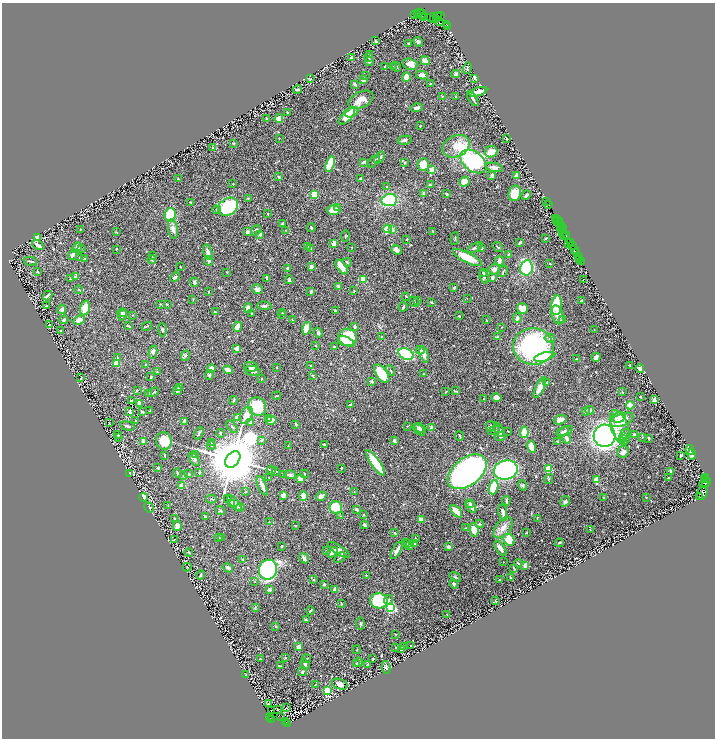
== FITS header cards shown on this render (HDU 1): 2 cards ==
NAXIS1  =                 1426
NAXIS2  =                 1472

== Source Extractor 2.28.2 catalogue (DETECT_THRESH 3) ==
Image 1426 x 1472 px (HDU 1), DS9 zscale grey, zoomed out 1/2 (1 PNG px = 2 x 2 image px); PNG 717 x 740 px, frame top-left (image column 2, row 1471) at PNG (2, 3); each listed source drawn as its Kron ellipse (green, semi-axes under 4 px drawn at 4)
Background 0.705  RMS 0.016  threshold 0.0485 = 3 sigma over >= 5 px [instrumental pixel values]
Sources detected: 694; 57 cannot appear on this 1/2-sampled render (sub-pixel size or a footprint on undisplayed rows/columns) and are neither listed nor drawn; of the other 637, the 500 brightest by FLUX_AUTO listed and drawn (137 fainter detections omitted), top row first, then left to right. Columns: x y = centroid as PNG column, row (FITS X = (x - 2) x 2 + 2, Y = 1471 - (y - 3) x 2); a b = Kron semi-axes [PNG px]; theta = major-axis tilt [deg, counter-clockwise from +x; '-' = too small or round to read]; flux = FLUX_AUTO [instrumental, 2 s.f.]
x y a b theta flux
420 12 2 1 - 58
417 14 3 2 - 170
422 14 4 2 - 810
414 15 3 2 - 91
440 15 2 1 - 280
422 17 2 1 - 140
424 17 4 1 - 140
431 17 5 1 - 120
438 17 4 3 - 580
433 19 2 1 - 610
437 20 3 1 - 800
439 22 3 3 - 400
446 24 2 1 - 100
448 26 3 1 - 65
375 41 2 2 - 3.1
418 42 5 4 - 9.5
408 43 2 2 - 2.9
369 54 3 2 - 2.5
352 57 4 2 - 8.1
368 57 3 2 - 4.4
369 61 4 2 - 5.7
425 61 5 4 - 16
410 64 7 5 -16 30
393 66 3 2 - 1.7
385 67 4 2 - 3.5
397 67 5 3 - 2.9
467 68 6 3 73 5
456 74 4 3 - 8.3
422 75 6 3 -10 14
365 76 3 3 - 2.2
406 77 5 4 - 24
474 78 4 2 - 6.2
311 79 3 2 - 1.9
363 80 3 3 - 16
355 84 4 3 - 5.7
430 84 2 2 - 5.2
297 90 4 2 - 5.5
478 92 9 3 16 39
442 96 2 2 - 1.6
456 97 2 2 - 2.5
473 99 8 2 -57 9.3
361 100 13 7 26 34
417 108 6 3 13 14
287 112 2 2 - 2.9
352 112 7 3 29 27
347 116 11 5 47 71
266 118 2 2 - 3.1
279 119 4 4 - 37
420 126 2 2 - 4.7
279 138 2 2 - 2.8
506 138 2 2 - 3
405 140 7 4 12 6.7
233 143 3 2 - 2.4
456 146 14 10 25 49
213 148 3 2 - 1.8
491 152 6 5 - 39
379 158 6 4 52 12
374 161 7 3 48 4.7
473 161 15 9 -38 770
364 162 4 2 - 9.5
404 163 4 3 - 2.8
330 164 8 4 74 110
423 165 6 6 - 42
494 167 9 4 -12 16
432 170 4 4 - 24
492 175 4 3 - 9.8
517 175 4 3 - 16
279 177 4 3 - 4
178 179 3 3 - 2.9
360 179 4 3 - 4.3
464 182 5 5 - 35
233 184 2 2 - 2.9
430 185 3 2 - 3.1
387 186 2 2 - 2.7
424 193 3 2 - 8.9
515 193 8 6 78 57
314 194 4 3 - 84
447 194 3 2 - 5.1
526 195 5 3 - 7.2
248 198 3 3 - 3.2
389 200 8 6 7 190
547 201 2 1 - 81
191 202 4 2 - 1.9
549 205 4 2 - 230
228 207 11 8 36 250
338 208 4 3 - 19
217 210 4 3 - 3.2
334 210 7 4 0 53
268 214 2 2 - 2.3
170 215 7 5 79 99
556 218 2 1 - 43
557 220 2 1 - 110
558 222 5 1 - 66
283 223 2 2 - 6.6
559 224 4 1 - 170
560 225 2 1 - 160
311 228 4 3 - 3.7
560 228 2 1 - 64
562 228 3 1 - 330
80 229 4 2 - 1.7
173 229 10 5 -80 16
388 229 4 4 - 94
256 230 5 3 - 7
286 230 3 2 - 1.7
392 230 2 2 - 27
433 231 3 2 - 1.6
561 231 3 2 - 310
117 232 3 2 - 1.7
247 232 3 3 - 9.1
562 232 3 1 - 100
260 234 4 3 - 8.8
564 235 4 2 - 270
345 236 6 2 86 2.6
567 236 2 1 - 89
38 238 3 3 - 43
546 238 3 2 - 2.8
406 239 2 2 - 2
455 239 6 2 84 2.7
520 242 3 2 - 5.4
571 243 3 1 - 150
334 244 3 2 - 34
569 244 3 1 - 45
38 245 6 2 -37 20
308 246 3 2 - 1.6
572 246 2 1 - 48
352 247 2 2 - 1.8
498 247 5 2 - 3.4
77 248 6 4 61 17
81 248 3 2 - 2
311 248 3 3 - 2.4
475 248 8 3 28 10
481 248 4 3 - 6
116 249 2 2 - 2.4
396 250 5 4 - 15
574 250 4 1 - 110
208 252 8 3 -73 16
576 252 3 1 - 100
73 255 6 4 57 11
509 255 3 2 - 4.6
152 256 3 2 - 2.1
578 256 4 1 - 130
80 258 3 2 - 2.8
467 258 16 5 -27 82
84 259 2 2 - 1.7
152 259 4 3 - 4.6
579 260 2 1 - 37
30 261 7 2 -13 4.1
209 261 5 4 - 7.7
500 261 4 3 - 18
581 261 2 1 - 110
347 262 4 2 - 2.5
550 264 2 2 - 2.4
311 266 2 2 - 34
180 267 2 1 - 1.8
342 267 8 3 -54 40
526 268 8 6 80 220
288 269 3 2 - 11
494 269 5 5 - 14
503 271 6 2 58 2.8
37 272 2 2 - 3.9
227 272 3 2 - 2.2
483 273 3 2 - 3.3
76 277 3 3 - 17
175 277 5 3 - 8.6
484 277 7 3 -70 4.5
70 278 2 2 - 1.6
267 278 4 2 - 3.9
492 278 4 2 - 7.1
363 279 4 3 - 52
583 279 2 1 - 1.6
289 280 4 3 - 6.7
194 282 4 3 - 5.7
338 286 3 2 - 8.2
454 288 3 3 - 3.7
257 289 5 5 - 10
79 290 4 3 - 3.2
311 291 2 2 - 8
354 291 3 2 - 1.7
209 292 3 1 - 2.2
48 296 5 2 - 12
406 296 4 2 - 2.6
467 299 3 2 - 1.6
193 300 3 2 - 1.7
418 300 3 2 - 1.6
581 301 3 2 - 5.6
414 302 5 3 - 3.8
432 303 3 2 - 3.2
160 304 3 2 - 2.2
167 304 3 3 - 2.7
557 305 10 5 84 86
46 306 3 3 - 2.7
264 306 7 3 -3 8.1
403 307 4 2 - 7.6
85 308 7 4 77 61
248 308 5 4 - 23
522 308 5 5 - 38
62 309 4 3 - 9.1
335 310 3 3 - 2.4
215 312 4 2 - 2.9
122 313 5 4 - 7.4
252 313 2 2 - 2.5
283 313 3 2 - 2.3
122 315 5 3 - 7.8
133 315 2 2 - 1.9
281 315 3 3 - 2.2
557 315 9 6 -73 21
459 316 2 2 - 2
517 318 5 3 - 11
64 320 4 3 - 6.5
79 320 6 4 26 21
292 320 3 3 - 2.1
486 320 2 1 - 1.7
562 320 4 3 - 11
49 325 3 3 - 3.5
128 326 4 2 - 4.5
147 326 5 2 - 1.8
355 326 3 2 - 7.3
237 327 5 4 - 30
502 327 3 2 - 1.6
307 328 6 4 75 71
594 329 2 2 - 2.2
162 330 7 3 -87 4.4
61 331 3 2 - 4.9
318 333 5 3 - 8.8
347 337 9 8 - 130
382 337 3 3 - 3.4
497 337 4 2 - 9.1
550 338 5 4 - 6.8
346 342 9 3 -26 24
316 346 3 2 - 1.9
334 347 3 2 - 3
533 347 20 18 -9 550
237 349 2 2 - 73
420 350 4 3 - 4.4
153 352 6 4 77 14
406 354 8 5 -25 260
424 354 8 3 -76 20
185 355 5 4 - 5.7
117 357 4 3 - 3.3
544 357 10 4 16 170
596 357 4 4 - 7.7
576 359 4 3 - 3
117 363 4 3 - 38
146 364 3 2 - 1.6
310 366 3 2 - 2.1
630 366 2 2 - 2.4
251 367 7 5 -8 8.7
277 367 3 2 - 2.1
211 368 4 4 - 15
640 369 4 4 - 13
228 370 5 3 - 31
253 371 8 5 -9 14
391 371 5 2 - 2
157 372 3 3 - 2.7
382 374 10 5 -53 120
423 374 2 2 - 2.5
209 375 5 3 - 7
313 376 3 2 - 4.1
151 377 3 2 - 3.4
81 378 3 2 - 3.5
262 379 2 2 - 2.9
372 381 4 3 - 3.6
547 383 2 2 - 10
179 387 3 3 - 9.3
540 388 11 3 64 41
137 390 3 2 - 3.5
178 391 4 3 - 6.8
455 391 4 2 - 2.3
153 392 6 2 31 2.8
446 392 4 2 - 2.2
622 392 3 2 - 1.8
149 394 3 2 - 1.6
276 396 4 2 - 2.3
641 396 3 2 - 1.9
496 398 5 3 - 20
484 399 3 2 - 1.9
233 400 4 2 - 3
654 400 3 2 - 7.4
131 401 2 2 - 5.6
139 404 2 2 - 43
350 404 3 2 - 3.1
630 405 4 3 - 37
257 407 9 8 - 120
150 410 2 1 - 2
590 410 4 4 - 15
130 411 4 2 - 7.4
586 411 2 2 - 20
142 412 3 2 - 5.7
246 415 9 5 62 35
619 417 7 5 17 22
237 418 3 3 - 36
269 419 3 3 - 6.5
560 420 7 3 20 33
622 420 12 6 21 60
135 421 2 2 - 1.7
184 421 3 2 - 19
271 421 5 4 - 32
250 422 2 2 - 7.6
109 423 3 2 - 1.6
296 424 4 2 - 6.4
127 426 7 3 -15 6.8
407 426 2 2 - 1.6
490 426 5 3 - 3.9
232 427 7 2 -54 4.5
620 427 18 8 -71 35
420 428 6 2 -31 5.2
431 428 4 3 - 7.6
419 430 7 4 -39 8.7
494 430 6 3 30 3.6
499 430 8 4 -60 7.6
508 431 2 1 - 2.1
565 431 8 4 24 8.4
524 432 5 4 - 47
563 432 7 3 32 6.5
199 433 6 2 62 4.6
220 433 4 3 - 3.3
625 433 5 3 - 3.2
634 434 3 3 - 6.9
118 435 2 2 - 2.6
459 436 4 2 - 3.5
500 436 5 4 - 8.6
605 436 11 11 - 1200
118 437 2 1 - 1.7
624 437 3 3 - 4.4
642 437 3 2 - 2
648 438 3 2 - 2.5
567 439 5 2 - 28
623 439 4 3 - 4.1
262 440 3 2 - 5.2
143 441 3 3 - 15
164 441 8 7 - 96
394 441 4 3 - 7.9
558 441 3 3 - 2.5
212 442 4 3 - 5.8
211 445 4 3 - 3.6
288 445 2 1 - 1.6
325 445 4 2 - 5.7
531 447 6 3 -78 56
690 450 5 4 - 13
623 452 6 5 - 14
692 454 5 3 - 13
165 455 3 3 - 2.6
195 455 4 4 - 4.9
681 455 3 2 - 4.2
194 459 7 3 -56 12
233 459 9 6 51 38000
375 463 15 4 -56 110
158 468 3 3 - 5.8
341 468 2 2 - 3
548 469 3 3 - 140
271 470 4 2 - 1.8
506 470 12 9 16 670
276 471 4 2 - 2
671 471 3 3 - 7.4
467 472 22 13 38 2400
130 473 3 1 - 2.2
177 473 4 2 - 3.7
199 473 3 2 - 4.5
188 474 3 2 - 4.7
284 474 3 2 - 5.5
304 474 4 1 - 1.8
290 475 6 3 -2 6.9
184 476 3 2 - 2
269 477 3 2 - 1.8
706 477 2 1 - 60
669 478 2 2 - 2
300 479 4 3 - 18
549 479 5 3 - 3.8
597 480 4 3 - 48
705 480 3 1 - 410
705 482 6 4 30 1300
182 485 3 3 - 38
522 485 5 4 - 5.2
705 485 2 2 - 190
262 486 10 3 -68 22
493 487 7 4 72 63
246 492 3 2 - 1.8
354 492 3 2 - 2.1
702 493 6 5 - 1100
283 495 4 3 - 22
303 496 5 3 - 21
321 496 5 3 - 13
143 497 4 2 - 76
604 497 3 2 - 1.9
646 497 2 2 - 1.7
699 497 4 2 - 170
211 499 5 2 - 2.2
228 499 2 1 - 2
506 501 4 2 - 5.2
565 501 5 4 - 6
234 503 10 3 -51 23
470 503 4 3 - 4.3
231 504 4 3 - 3.1
168 505 2 2 - 1.8
471 506 7 3 -57 9.7
149 507 5 3 - 5.8
240 507 4 2 - 2.4
336 508 6 6 - 120
357 509 4 3 - 11
221 511 5 3 - 2.8
456 511 7 3 -49 36
503 513 8 2 -80 28
364 515 2 2 - 2.4
340 516 3 2 - 2.5
206 517 3 2 - 7.3
175 518 3 3 - 3.4
537 518 2 1 - 2
421 519 4 2 - 20
269 522 3 2 - 1.8
480 524 4 2 - 3.6
295 525 3 1 - 1.7
364 525 4 3 - 9
177 526 5 3 - 25
466 528 2 2 - 2.5
503 528 12 7 50 25
474 530 7 4 -84 38
590 530 3 2 - 1.7
394 533 2 2 - 3.7
526 533 3 2 - 2.2
218 538 4 2 - 2.6
221 538 3 3 - 2.3
415 538 3 2 - 2
174 540 3 2 - 1.7
509 540 6 5 - 82
405 543 3 3 - 1.9
415 543 3 3 - 4.5
559 543 4 2 - 3.1
407 544 3 2 - 2
410 545 3 2 - 2.2
282 546 2 2 - 3.9
449 546 4 3 - 8.6
500 548 8 3 -53 18
326 550 3 2 - 1.7
339 550 13 4 -32 9.3
397 550 9 3 61 19
189 552 4 3 - 3.4
332 552 6 4 39 26
304 558 5 3 - 10
340 558 6 2 46 3
243 560 3 2 - 5.2
503 562 2 2 - 1.7
518 563 4 2 - 5.7
525 565 2 2 - 49
187 567 4 3 - 2.6
228 568 5 2 - 13
514 568 3 2 - 4.9
268 570 10 9 - 550
200 575 4 3 - 6.6
366 575 2 2 - 3.8
455 577 6 4 -33 4.8
510 578 3 2 - 3.3
313 580 3 2 - 2.8
500 580 2 2 - 2
255 581 3 3 - 1.9
324 584 3 2 - 4.7
454 584 5 4 - 7.7
269 589 2 2 - 25
335 589 4 2 - 16
388 600 5 4 - 5.1
379 601 9 7 -11 280
495 601 2 2 - 2.4
341 604 3 2 - 3.2
255 607 3 3 - 2
391 607 3 3 - 490
310 611 4 2 - 3.3
447 614 2 1 - 1.9
306 620 4 2 - 4.4
360 624 6 4 -84 5.2
276 626 3 2 - 3
395 634 3 2 - 1.8
410 646 3 2 - 2.7
298 647 4 3 - 15
404 647 3 2 - 5.6
396 648 2 2 - 1.8
402 649 3 2 - 3.5
357 650 4 2 - 2.4
285 658 3 3 - 2.6
373 658 2 2 - 2
260 659 2 2 - 6.6
306 659 4 3 - 2.9
358 662 5 3 - 4.4
305 664 5 4 - 8.8
356 664 4 3 - 3.1
368 665 3 3 - 7.1
281 666 4 2 - 3.1
386 667 6 4 -80 5.8
302 672 5 4 - 6.5
246 674 2 2 - 3
316 684 3 2 - 1.6
340 684 8 5 -21 19
327 691 3 3 - 290
268 704 2 2 - 1.9
286 708 2 2 - 2.4
277 709 3 2 - 1.6
271 711 3 1 - 2.6
281 716 2 2 - 580
270 717 2 1 - 200
271 719 3 2 - 540
286 721 2 2 - 110
287 724 3 2 - 510
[137 fainter detections neither listed nor drawn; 57 sub-pixel or undisplayed-footprint detections neither listed nor drawn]